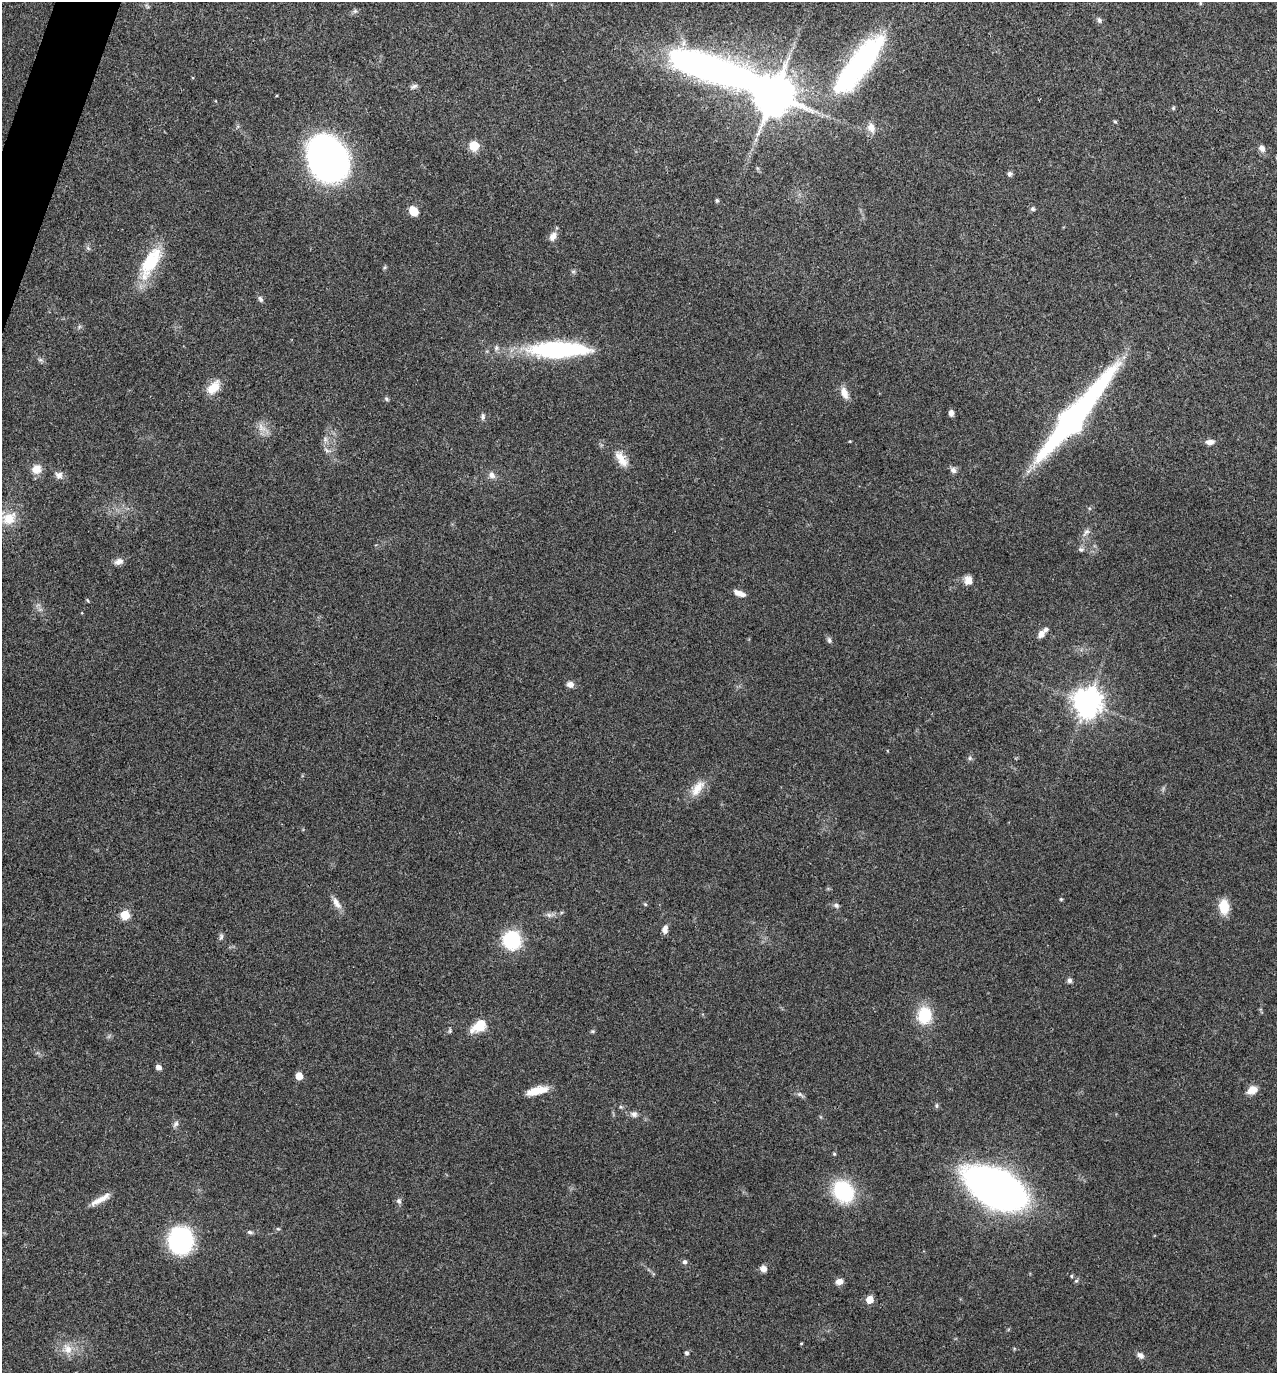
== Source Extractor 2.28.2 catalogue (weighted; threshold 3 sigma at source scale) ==
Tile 11 of 4 x 4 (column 3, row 3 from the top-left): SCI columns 2686-3960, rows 1378-2748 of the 5504 x 5492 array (HDU 1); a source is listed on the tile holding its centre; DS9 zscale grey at full resolution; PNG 1279 x 1375 px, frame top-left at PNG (2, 2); no overlay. Shown black and unused: <1% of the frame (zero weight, under 3 of 4 exposures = <1% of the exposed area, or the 3 px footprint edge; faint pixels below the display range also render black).
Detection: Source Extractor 2.28.2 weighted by HDU 2 'WHT'; one run over the whole footprint, this tile lists its part. Background 0.0934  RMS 0.006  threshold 0.0269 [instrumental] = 3 sigma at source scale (4.5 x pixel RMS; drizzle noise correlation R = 1.50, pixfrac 1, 0.05/0.05 arcsec/px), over >= 5 px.
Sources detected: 94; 1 too faint to see at this stretch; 4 inside a brighter object's white glare — not listed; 1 inside a brighter listed object's ellipse — not listed separately; the other 88 listed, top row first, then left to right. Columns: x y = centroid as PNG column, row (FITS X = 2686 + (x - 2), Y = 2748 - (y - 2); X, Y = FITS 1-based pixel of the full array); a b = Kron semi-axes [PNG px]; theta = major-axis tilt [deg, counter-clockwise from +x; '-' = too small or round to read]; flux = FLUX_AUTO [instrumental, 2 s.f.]
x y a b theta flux
1200 3 5 4 - 0.78
355 11 6 5 - 1.2
1099 20 7 6 - 1.4
858 65 64 19 52 150
414 86 9 5 10 1.7
773 95 10 9 - 2300
1173 108 5 5 - 0.76
1115 121 5 4 - 0.75
871 128 14 10 -68 4.7
474 146 11 11 - 7.7
1262 148 9 7 -61 3
328 160 30 23 -57 480
1010 174 7 5 73 1.5
717 200 4 4 - 1.1
1033 209 6 6 - 1.3
414 211 9 7 -52 9.4
553 236 12 8 59 3.9
88 248 7 4 -19 0.93
150 262 43 16 61 29
385 267 6 4 71 0.8
573 271 7 4 0 0.97
260 299 8 6 -61 1.5
558 350 64 16 0 82
213 387 19 11 49 9.6
844 393 17 8 -69 4.9
386 399 6 5 - 1
951 413 6 5 - 2.2
483 416 9 5 -90 1.6
1073 420 106 17 48 120
325 439 7 4 -72 1.4
850 441 4 3 - 0.5
1210 442 11 6 1 3.2
621 459 22 10 -57 8.2
37 469 12 11 - 5.7
953 470 8 8 - 2.2
59 475 10 9 - 2.9
492 475 9 7 -48 2.8
9 518 19 15 37 12
1086 532 13 6 51 2.6
1081 550 8 6 -11 1.5
119 561 12 7 16 3.2
968 580 11 10 - 4.2
739 593 14 6 -20 4.3
87 600 5 3 - 0.58
1041 634 9 7 58 3.6
829 640 9 5 -75 1.4
570 684 8 7 - 3
1087 702 9 8 - 820
970 758 6 5 - 1.2
697 788 27 11 54 9.1
1061 899 5 4 - 0.61
336 903 18 8 -57 4.4
645 904 5 4 - 0.69
836 905 7 6 - 1.7
1224 907 15 10 -86 13
125 915 5 5 - 25
549 915 7 7 - 1.8
665 929 10 6 76 3.4
221 937 9 6 78 1.5
512 940 15 15 - 40
1069 980 6 6 - 1.6
924 1015 17 14 85 22
479 1025 18 10 40 14
593 1031 6 5 - 0.81
158 1067 5 5 - 3.1
299 1076 5 5 - 11
537 1090 25 8 13 10
1252 1090 11 8 23 6.4
800 1094 8 6 -20 1.6
634 1114 10 8 -3 2.4
176 1124 11 6 57 1.8
834 1154 5 4 - 0.69
997 1188 35 19 -28 680
843 1191 18 15 -55 50
100 1200 29 6 29 6.2
399 1201 7 6 - 1.6
278 1229 6 3 -18 0.7
250 1232 8 5 -15 1.2
181 1240 21 19 82 92
684 1262 6 6 - 1.4
763 1269 8 7 - 3.1
1071 1276 4 4 - 0.72
839 1282 8 7 - 3.3
870 1300 5 5 - 11
801 1343 3 3 - 0.56
67 1349 15 11 -52 7
686 1353 5 4 - 1.6
1140 1355 9 7 -43 2.6
Overlapping masked pixels (flux is a lower limit): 1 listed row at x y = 1073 420